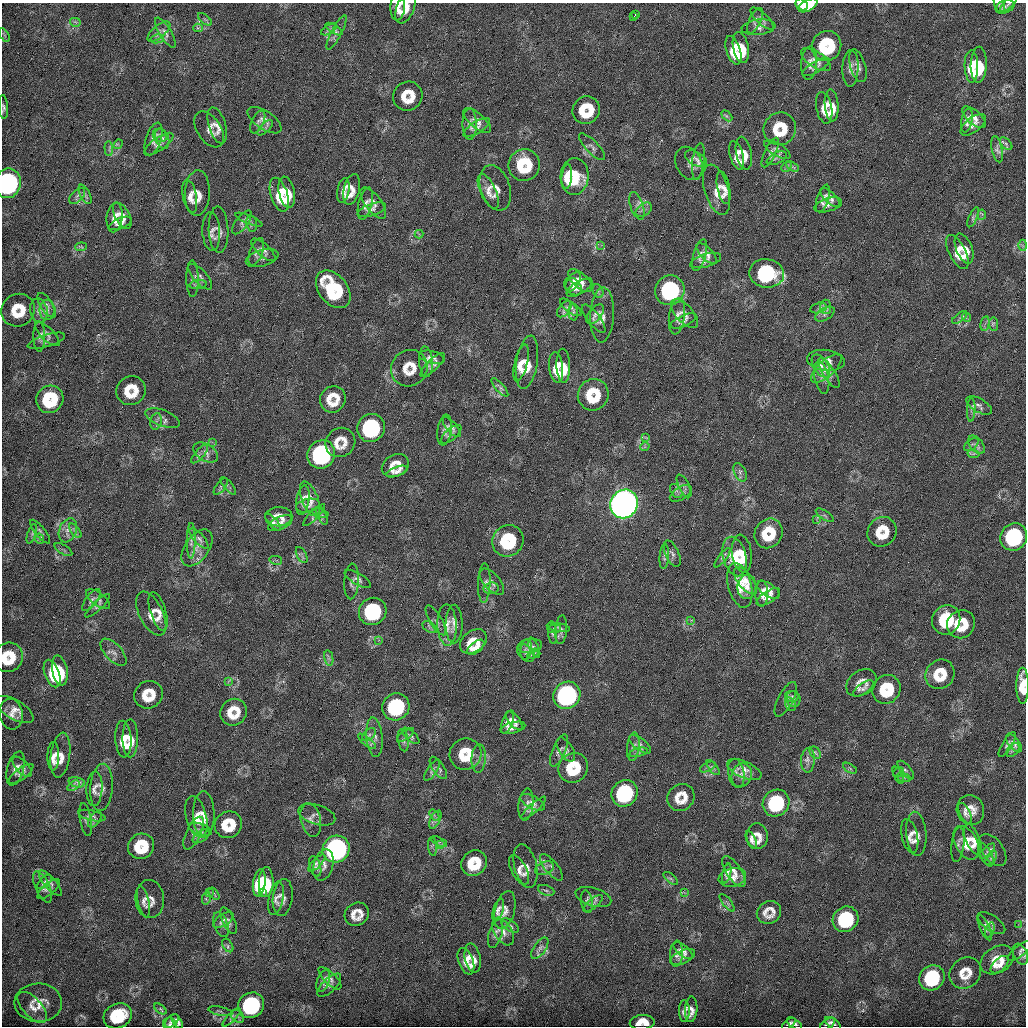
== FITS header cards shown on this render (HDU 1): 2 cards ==
NAXIS1  =                 2048 / fastest changing axis
NAXIS2  =                 2048 / next to fastest changing axis

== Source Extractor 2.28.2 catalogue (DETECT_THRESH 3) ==
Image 2048 x 2048 px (HDU 1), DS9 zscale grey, zoomed out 1/2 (1 PNG px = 2 x 2 image px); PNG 1028 x 1028 px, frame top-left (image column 1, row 2047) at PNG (2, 3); each listed source drawn as its Kron ellipse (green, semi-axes under 4 px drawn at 4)
Background 313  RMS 4.4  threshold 13.2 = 3 sigma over >= 5 px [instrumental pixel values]
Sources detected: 445; all 445 listed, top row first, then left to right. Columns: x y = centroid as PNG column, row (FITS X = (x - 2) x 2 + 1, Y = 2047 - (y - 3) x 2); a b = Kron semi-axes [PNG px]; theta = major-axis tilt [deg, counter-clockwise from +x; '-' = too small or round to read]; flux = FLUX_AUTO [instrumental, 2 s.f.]
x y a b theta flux
802 4 6 5 - 1.5e+04
999 4 9 5 -72 2.0e+03
1009 4 11 4 43 1.9e+03
808 5 10 5 30 2.5e+04
398 7 13 7 87 1.2e+04
1005 7 10 6 23 2.7e+03
405 8 17 8 68 1.5e+04
635 14 3 2 - 6.7e+03
633 16 2 1 - 1.7e+03
205 19 8 4 -39 2.1e+03
762 19 15 6 -43 3.8e+03
755 21 14 6 65 3.6e+03
75 22 5 2 - 9.5e+02
759 27 17 7 6 5.9e+03
198 28 5 2 - 1.1e+03
329 29 9 4 31 2.4e+03
334 29 10 4 -32 2.1e+03
159 31 14 6 39 4.4e+03
336 32 19 5 62 3.3e+03
165 33 17 6 -59 4.6e+03
4 35 7 4 -59 1.5e+03
157 39 7 4 10 2.7e+03
827 46 15 14 - 7.5e+04
741 47 16 8 -79 3.5e+04
733 50 15 7 -72 3.1e+04
816 60 17 8 -33 7.1e+03
809 63 17 8 86 6.3e+03
979 65 18 8 88 4.0e+04
858 66 17 7 -72 6.7e+03
971 66 16 6 -89 3.2e+04
816 67 15 5 31 4.0e+03
850 68 18 8 88 6.7e+03
408 96 15 14 - 2.3e+04
832 105 16 7 -85 1.6e+04
3 107 12 4 -86 2.8e+03
824 108 16 8 -79 1.5e+04
586 110 14 13 - 3.7e+04
727 116 6 3 -44 1.5e+03
974 117 14 7 -41 5.9e+03
264 120 19 9 -34 7.3e+03
967 120 12 5 79 5.1e+03
477 121 17 7 -41 5.5e+03
258 122 12 6 65 3.8e+03
470 124 16 7 -89 4.7e+03
217 125 18 8 -73 7.6e+03
973 125 15 7 37 6.1e+03
477 127 15 5 32 4.2e+03
265 128 10 4 45 2.8e+03
209 129 20 12 -56 1.0e+04
780 129 17 16 - 3.4e+04
160 135 7 6 - 3.0e+03
153 139 17 7 71 5.8e+03
162 139 11 6 -71 4.6e+03
118 144 5 3 - 9.3e+02
159 144 17 6 35 5.3e+03
1006 144 8 4 -47 2.2e+03
592 147 17 6 -46 4.5e+03
109 149 7 2 -87 1.4e+03
997 149 13 5 -78 3.4e+03
777 150 15 6 -31 4.1e+03
744 153 16 7 -79 1.1e+04
770 153 16 5 64 3.9e+03
737 156 15 6 -74 1.1e+04
777 158 11 5 27 3.9e+03
696 159 12 7 -30 4.2e+03
698 162 18 6 83 4.7e+03
689 163 17 13 -64 5.9e+03
524 165 16 15 - 4.9e+04
793 166 7 4 -32 1.9e+03
787 167 6 3 46 1.6e+03
574 176 18 14 86 4.2e+04
567 177 12 5 84 1.7e+04
8 183 15 13 80 4.0e+05
495 188 23 14 -72 1.2e+04
724 188 16 6 -78 7.6e+03
352 189 16 8 77 1.0e+04
716 190 26 12 -73 1.4e+04
343 191 12 6 80 7.9e+03
488 191 19 7 -65 8.7e+03
287 192 16 7 -79 3.0e+04
197 193 22 12 87 1.4e+04
85 194 10 5 -63 3.2e+03
279 195 18 8 -72 3.2e+04
77 196 10 5 43 3.6e+03
190 196 17 7 -79 7.2e+03
830 197 12 5 -44 4.7e+03
823 198 14 5 72 4.9e+03
373 203 18 8 -53 6.4e+03
365 204 16 6 76 4.9e+03
828 205 14 6 15 4.9e+03
637 206 14 6 -71 5.4e+03
372 210 15 6 19 4.4e+03
644 210 9 6 36 4.0e+03
982 215 5 2 - 1.1e+03
122 216 14 7 -62 7.8e+03
973 217 11 4 65 2.4e+03
115 218 15 8 85 8.8e+03
249 220 14 4 -23 2.9e+03
242 222 14 6 54 4.2e+03
120 223 12 5 23 4.4e+03
252 223 8 5 -80 2.4e+03
219 230 23 10 -88 7.1e+03
211 231 19 9 -87 6.1e+03
419 234 4 2 - 6.5e+02
601 245 3 2 - 7.1e+02
1023 245 5 2 - 1.2e+03
81 247 6 3 4 1.4e+03
964 249 16 8 -69 1.6e+04
263 250 15 6 -42 4.4e+03
256 252 14 6 70 4.4e+03
957 252 19 8 -63 1.5e+04
707 254 13 6 -46 5.1e+03
699 255 16 6 74 5.2e+03
262 258 17 8 16 4.3e+03
706 261 16 6 17 4.6e+03
767 273 17 14 -9 1.1e+05
200 277 16 6 -48 4.8e+03
192 279 18 6 -89 4.2e+03
580 280 15 7 -42 7.9e+03
573 282 11 5 57 5.8e+03
198 284 8 4 7 2.4e+03
573 287 10 7 -44 4.7e+03
580 288 14 6 31 6.5e+03
333 289 21 14 -51 8.7e+04
670 290 15 14 - 1.6e+05
598 291 7 5 -63 2.5e+03
47 305 14 6 -56 4.8e+03
571 307 13 5 -37 3.5e+03
826 307 7 5 -88 2.9e+03
818 308 8 5 14 3.0e+03
564 309 9 5 52 3.4e+03
18 310 17 16 - 3.0e+04
47 310 10 7 -90 5.7e+03
39 311 12 8 -78 7.1e+03
573 312 8 5 -84 2.5e+03
595 314 11 6 51 4.1e+03
684 314 18 8 -47 7.4e+03
825 314 11 6 29 4.4e+03
602 315 27 12 87 1.2e+04
677 316 18 8 82 7.1e+03
966 317 5 3 - 1.4e+03
960 318 9 3 37 2.2e+03
594 319 17 6 -52 4.3e+03
683 321 14 5 25 4.2e+03
985 324 7 3 78 1.9e+03
994 324 6 4 -84 1.9e+03
47 334 16 6 -45 4.5e+03
39 336 15 5 -89 4.2e+03
46 341 19 6 17 4.2e+03
432 357 13 6 -14 4.6e+03
826 360 19 10 -6 8.0e+03
426 362 15 7 -86 5.5e+03
527 362 27 10 81 1.7e+04
521 363 19 6 76 1.1e+04
433 365 16 5 45 4.2e+03
563 366 17 7 -87 2.0e+04
821 366 13 7 -57 6.4e+03
556 367 15 7 -83 2.0e+04
409 368 19 17 46 2.1e+04
826 369 19 8 42 9.9e+03
829 373 17 6 -57 5.7e+03
822 377 16 7 -78 5.6e+03
500 387 11 4 -48 2.6e+03
131 391 15 14 - 3.0e+04
593 395 16 15 - 4.3e+04
50 399 14 13 - 5.5e+04
333 399 13 12 - 2.1e+04
979 405 14 6 -29 4.1e+03
971 410 12 3 87 2.4e+03
163 418 18 8 -21 5.9e+03
156 421 8 5 80 3.2e+03
452 427 12 5 -49 3.7e+03
371 428 14 13 - 1.6e+05
445 430 15 7 82 5.6e+03
451 434 12 5 41 3.2e+03
645 438 4 2 - 1.0e+03
212 442 4 2 - 9.2e+02
340 442 15 14 - 1.7e+04
971 445 8 5 38 2.4e+03
976 445 10 6 -51 3.2e+03
645 447 5 2 - 9.3e+02
206 452 13 8 -31 7.2e+03
200 454 11 4 49 3.6e+03
321 454 14 13 - 2.4e+05
973 454 6 3 -10 1.5e+03
395 465 14 11 27 1.6e+04
397 472 11 4 21 4.3e+03
740 472 10 5 -65 3.8e+03
221 486 10 4 52 2.3e+03
228 486 11 3 -50 1.9e+03
684 486 12 5 -62 3.5e+03
676 491 8 5 -53 3.0e+03
681 493 12 6 32 4.0e+03
310 499 18 8 -69 8.6e+03
303 500 15 6 80 6.2e+03
624 504 15 13 52 3.2e+06
308 506 12 6 13 5.0e+03
320 513 8 4 -15 1.9e+03
314 515 14 4 45 2.8e+03
322 515 10 4 -64 2.3e+03
825 515 10 4 -34 2.1e+03
279 517 13 9 2 9.7e+03
817 519 4 2 - 9.2e+02
273 522 10 4 -48 2.8e+03
280 523 13 6 25 5.2e+03
68 530 12 8 68 7.9e+03
75 531 8 4 -52 2.4e+03
40 532 14 5 -51 3.0e+03
882 532 15 14 - 3.1e+04
768 533 15 13 58 3.6e+04
32 534 10 4 72 2.3e+03
1014 537 14 13 - 1.4e+05
199 538 13 5 -48 3.4e+03
39 539 5 4 - 1.7e+03
191 541 18 4 90 4.2e+03
508 541 16 15 - 8.0e+04
197 548 21 12 55 1.2e+04
63 549 10 4 -32 2.0e+03
672 554 14 6 -66 4.8e+03
742 554 19 10 -83 2.9e+04
302 555 9 4 -62 2.8e+03
664 556 12 4 86 3.0e+03
735 556 20 11 -75 3.1e+04
722 558 12 4 52 2.6e+03
276 560 6 3 -13 1.4e+03
358 579 15 5 -31 3.7e+03
351 581 18 7 87 4.3e+03
745 581 16 7 -52 9.3e+03
492 582 16 8 -48 5.2e+03
484 583 20 6 88 5.1e+03
740 585 23 11 -75 1.7e+04
747 587 12 9 85 8.3e+03
491 588 7 6 - 3.0e+03
768 590 13 6 -33 7.8e+03
762 593 13 6 -90 7.6e+03
768 597 13 6 33 6.3e+03
98 599 14 6 -37 3.9e+03
91 600 13 5 53 3.7e+03
98 606 16 4 43 3.1e+03
158 611 20 8 -72 7.6e+03
373 611 14 13 - 1.2e+05
151 614 24 11 -63 1.2e+04
436 620 17 6 -59 4.2e+03
691 620 3 2 - 7.1e+02
946 620 15 14 - 5.7e+04
454 624 19 8 89 8.0e+03
961 624 15 13 45 3.1e+04
447 625 20 9 -87 1.1e+04
429 627 7 5 -39 2.7e+03
558 627 12 4 -9 2.4e+03
554 629 7 4 2 1.8e+03
561 630 14 6 85 3.5e+03
552 633 11 4 -83 2.4e+03
378 640 3 2 - 5.2e+02
473 641 15 10 37 1.8e+04
530 646 12 7 8 4.5e+03
476 647 10 5 39 6.5e+03
534 648 11 4 -67 2.4e+03
526 649 10 5 81 3.7e+03
113 652 17 8 -47 7.0e+03
526 653 10 7 -43 4.0e+03
533 653 6 4 34 2.1e+03
8 657 15 14 - 3.6e+04
329 658 8 4 -79 2.3e+03
60 671 15 7 -79 3.9e+04
52 674 14 7 -71 3.6e+04
940 674 15 14 - 2.7e+04
228 681 4 2 - 1.1e+03
861 683 16 12 35 1.1e+04
1023 686 18 6 -90 2.5e+04
863 688 12 5 35 3.5e+03
886 689 15 13 50 4.8e+04
148 695 14 13 - 2.5e+04
567 695 14 13 - 3.8e+05
792 696 7 5 -8 2.1e+03
786 699 19 7 63 5.0e+03
793 699 8 7 - 3.3e+03
791 704 7 5 -62 2.6e+03
396 707 14 13 - 1.1e+05
15 710 21 9 -31 9.9e+03
234 712 14 13 - 2.2e+04
11 714 15 11 -81 1.0e+04
514 721 11 5 -49 5.9e+03
507 722 12 5 69 6.1e+03
513 728 12 5 14 5.5e+03
369 735 8 5 42 2.6e+03
406 735 10 4 35 2.0e+03
411 736 11 5 -43 2.6e+03
374 737 20 8 -85 6.5e+03
130 738 19 8 90 1.8e+04
123 739 18 8 -86 1.8e+04
403 740 11 5 -80 2.8e+03
367 741 11 3 -38 2.3e+03
1014 743 11 5 -52 3.7e+03
640 744 13 6 -37 3.9e+03
1007 744 14 5 59 3.1e+03
633 747 14 6 83 4.1e+03
559 750 17 6 67 4.1e+03
566 750 13 7 -58 4.2e+03
1013 750 8 5 49 2.7e+03
639 752 9 4 14 2.4e+03
815 753 7 5 -52 2.1e+03
466 754 16 15 - 3.6e+04
60 755 22 9 83 1.2e+04
53 756 14 6 89 8.2e+03
479 758 14 7 87 5.8e+03
808 760 12 7 86 5.5e+03
22 767 12 6 -48 4.3e+03
708 767 8 3 26 2.0e+03
16 768 17 8 74 7.1e+03
438 768 13 5 -55 3.1e+03
573 768 15 14 - 4.5e+04
713 768 9 4 -52 2.3e+03
850 768 7 4 -31 1.8e+03
432 770 12 5 56 2.7e+03
744 770 18 8 -24 7.8e+03
906 770 11 5 -51 2.7e+03
898 772 5 4 - 1.6e+03
736 773 15 8 -79 5.4e+03
21 774 14 5 37 4.4e+03
742 775 12 10 67 8.0e+03
898 775 9 4 -63 2.1e+03
904 777 7 3 -18 1.6e+03
77 782 8 5 -14 3.1e+03
74 786 7 4 32 2.4e+03
101 787 23 11 86 9.4e+03
94 789 17 8 87 6.2e+03
624 793 14 12 50 1.4e+05
681 797 14 13 - 1.9e+04
532 802 13 6 -28 4.3e+03
776 803 14 13 - 9.8e+04
526 805 16 7 84 5.7e+03
534 808 16 4 42 3.3e+03
970 810 15 13 -66 1.5e+04
965 813 11 5 -62 3.9e+03
204 814 23 10 -89 1.4e+04
317 815 19 10 -17 5.9e+03
434 815 6 4 -53 1.5e+03
92 816 14 5 -13 2.9e+03
196 817 21 10 -76 1.3e+04
86 819 16 6 -80 3.4e+03
95 819 9 5 54 2.9e+03
311 820 17 10 -77 9.2e+03
435 820 10 5 62 3.1e+03
228 825 14 13 - 3.1e+04
200 829 12 5 -20 3.6e+03
193 833 18 7 64 4.8e+03
916 834 22 10 -86 9.9e+03
201 836 9 5 34 3.2e+03
757 836 13 10 -85 1.2e+04
910 836 17 8 -77 7.9e+03
973 839 16 7 -68 9.0e+03
751 840 9 4 -66 3.9e+03
439 842 8 2 -26 1.3e+03
966 843 18 11 -61 1.9e+04
441 844 4 2 - 9.0e+02
958 845 17 6 83 3.8e+03
141 846 13 12 - 4.4e+04
432 846 9 3 -84 1.8e+03
336 849 14 13 - 6.0e+05
993 850 18 10 -54 6.8e+03
987 851 10 4 45 2.6e+03
986 855 13 5 -65 3.7e+03
991 858 8 4 56 2.5e+03
317 863 11 4 45 2.7e+03
474 863 13 12 - 3.6e+04
323 865 16 9 74 6.6e+03
315 866 11 5 -74 2.9e+03
525 866 22 11 -76 1.0e+04
551 867 16 6 -50 5.2e+03
544 868 10 6 23 5.0e+03
519 870 16 7 -62 7.0e+03
734 872 17 7 -57 7.6e+03
727 873 10 4 76 4.4e+03
732 877 14 9 12 7.6e+03
671 879 9 3 -41 1.7e+03
44 882 9 4 43 2.4e+03
266 882 15 7 89 7.7e+04
50 883 16 6 -49 4.3e+03
259 883 14 6 81 7.2e+04
43 887 17 7 -66 5.6e+03
49 889 14 5 41 4.0e+03
546 890 8 5 -20 2.6e+03
262 892 3 3 - 1.6e+04
209 893 4 2 - 7.2e+02
684 893 4 3 - 9.4e+02
214 894 7 4 -55 1.9e+03
593 897 18 9 -16 5.4e+03
276 898 17 7 79 5.5e+03
283 898 18 10 83 6.5e+03
150 899 19 14 -85 1.1e+04
206 899 6 3 77 1.6e+03
587 901 11 6 -80 3.3e+03
143 902 16 5 -77 5.0e+03
593 903 12 5 38 2.9e+03
727 903 11 2 -51 1.5e+03
498 910 12 5 74 4.6e+03
505 910 19 10 75 7.0e+03
769 912 12 11 - 1.2e+04
357 914 12 11 - 1.3e+04
846 919 13 12 - 1.0e+05
223 920 11 5 33 3.4e+03
229 921 14 6 -64 4.1e+03
991 923 16 7 -34 5.0e+03
1018 924 3 2 - 7.0e+02
221 925 13 6 -70 4.7e+03
510 926 10 5 -36 2.7e+03
985 928 14 5 -65 3.2e+03
990 930 8 4 72 2.2e+03
503 932 15 8 -58 8.1e+03
496 933 15 6 74 4.3e+03
228 945 7 5 -58 2.1e+03
540 948 12 6 55 4.1e+03
1021 950 15 5 37 3.7e+03
683 951 11 5 -38 5.1e+03
676 954 13 6 87 5.2e+03
1020 954 11 7 -66 4.3e+03
683 957 13 6 24 4.7e+03
473 958 15 8 -79 1.2e+04
997 960 18 13 32 2.1e+04
466 961 14 7 -69 1.1e+04
999 965 11 6 43 6.0e+03
965 973 17 14 43 1.8e+04
330 978 15 6 -44 4.8e+03
932 978 13 12 - 8.6e+04
323 981 11 6 70 4.5e+03
329 985 15 7 44 4.8e+03
38 1003 24 19 -1 2.2e+04
251 1005 13 12 - 1.8e+05
32 1007 19 9 -47 1.1e+04
160 1009 7 4 -38 1.8e+03
691 1009 13 6 86 6.4e+03
220 1011 12 4 -12 2.2e+03
684 1011 11 5 -90 4.8e+03
118 1016 15 12 26 5.2e+04
238 1016 7 5 -44 2.6e+03
232 1017 12 3 45 2.1e+03
172 1021 8 5 41 3.0e+03
177 1021 8 4 -57 4.0e+03
642 1022 12 7 4 1.7e+04
170 1024 7 6 - 2.6e+03
789 1024 8 4 38 2.6e+03
794 1024 9 4 -36 3.7e+03
828 1024 9 4 35 2.7e+03
833 1024 9 4 -36 3.6e+03
At the frame edge (FLAGS 8, measured only in part): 9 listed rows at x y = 802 4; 999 4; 398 7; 405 8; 3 107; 8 183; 8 657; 1023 686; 642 1022